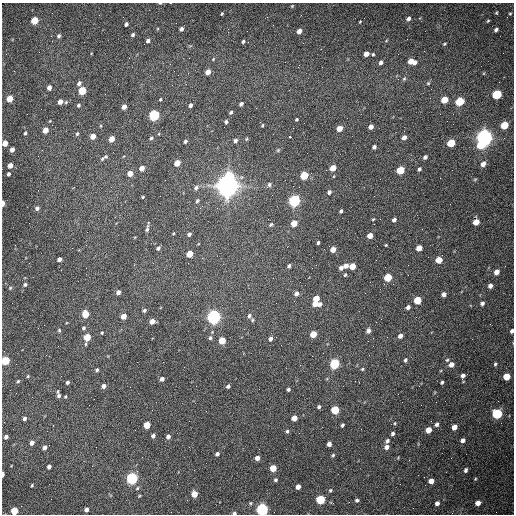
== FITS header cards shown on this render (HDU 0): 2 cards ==
NAXIS1  =                  512 /fastest changing axis
NAXIS2  =                  512 /next to fastest changing axis

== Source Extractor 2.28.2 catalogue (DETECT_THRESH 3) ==
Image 512 x 512 px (HDU 0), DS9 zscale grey, 1 PNG px = 1 image px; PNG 516 x 516 px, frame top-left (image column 1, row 512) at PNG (2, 3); no overlay
Background 1490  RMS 22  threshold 66.8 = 3 sigma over >= 5 px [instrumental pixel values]
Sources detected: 219; all 219 listed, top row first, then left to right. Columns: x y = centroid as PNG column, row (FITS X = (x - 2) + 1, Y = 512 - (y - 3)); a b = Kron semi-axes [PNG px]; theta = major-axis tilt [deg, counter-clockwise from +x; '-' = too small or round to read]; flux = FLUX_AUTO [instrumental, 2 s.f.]
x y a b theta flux
160 3 5 2 - 1.9e+03
292 6 4 3 - 1.3e+03
496 13 5 3 - 1.6e+03
222 14 3 3 - 1.7e+03
510 14 3 3 - 1.4e+03
408 19 5 4 - 4.4e+03
35 20 5 4 - 4.9e+04
488 21 4 3 - 1.6e+03
360 22 3 2 - 1.2e+03
126 24 4 4 - 4.2e+03
181 29 4 4 - 4.5e+03
496 30 4 3 - 3.6e+03
299 31 5 4 - 9.8e+03
133 35 5 4 - 2.9e+03
51 36 3 2 - 1.5e+03
59 36 6 5 - 3.2e+03
148 40 4 4 - 4.4e+03
243 41 4 4 - 2.4e+03
445 44 4 3 - 1.6e+03
321 49 2 2 - 7.8e+02
366 54 5 4 - 1.1e+04
373 54 4 4 - 1.9e+03
213 59 4 4 - 1.5e+03
412 61 8 5 -14 1.9e+04
381 62 5 4 - 4.1e+03
208 72 5 4 - 1.3e+04
404 79 6 4 43 2.3e+03
79 83 5 4 - 5.2e+03
428 83 5 4 - 2.1e+03
49 88 4 4 - 8.3e+03
82 91 5 4 - 6.4e+04
105 94 2 2 - 8.9e+02
497 94 5 5 - 1.4e+05
9 99 5 4 - 3.1e+04
160 99 4 3 - 1.7e+03
444 100 5 4 - 3.3e+04
460 101 5 5 - 9.6e+04
60 102 5 4 - 1.0e+04
241 104 4 3 - 3.9e+03
78 105 5 4 - 2.6e+03
190 105 4 3 - 4.3e+03
124 107 4 4 - 9.9e+03
231 112 4 3 - 2.5e+03
154 115 5 5 - 2.6e+05
296 119 3 3 - 1.7e+03
226 122 4 4 - 2.9e+03
262 125 4 3 - 1.7e+03
504 125 5 5 - 5.0e+04
371 127 5 4 - 8.0e+03
293 128 2 2 - 7.7e+02
339 128 5 4 - 1.6e+04
45 130 5 4 - 1.8e+04
25 133 4 3 - 2.5e+03
77 134 5 4 - 2.2e+03
93 136 5 4 - 1.6e+04
290 137 3 2 - 2.6e+03
404 137 4 4 - 7.0e+03
484 137 6 6 - 1.1e+06
151 138 6 4 57 2.6e+03
111 139 5 4 - 2.1e+04
246 139 5 4 - 1.8e+03
185 141 4 3 - 3.5e+03
235 141 5 5 - 4.1e+03
5 143 5 4 - 1.9e+04
451 143 5 5 - 5.6e+04
481 145 6 5 - 4.5e+04
374 147 4 4 - 4.3e+03
12 149 4 4 - 9.1e+03
278 150 6 4 46 2.1e+03
425 157 4 4 - 3.9e+03
102 159 8 5 47 3.7e+03
177 163 5 4 - 2.6e+04
483 164 5 4 - 8.5e+03
10 165 4 4 - 1.2e+04
142 168 4 4 - 1.0e+04
333 168 5 4 - 2.3e+04
419 169 4 3 - 2.9e+03
400 170 5 5 - 6.1e+04
130 173 5 4 - 1.6e+04
8 174 4 3 - 3.3e+03
304 175 5 4 - 6.9e+04
230 176 6 5 - 5.3e+04
475 179 6 3 19 1.5e+03
269 185 5 5 - 3.3e+03
228 186 8 7 - 2.1e+06
299 187 2 2 - 1.0e+03
196 188 6 5 - 3.9e+03
329 192 4 4 - 3.8e+03
143 197 3 2 - 1.4e+03
197 201 5 4 - 2.4e+03
294 201 5 5 - 3.5e+05
3 203 4 2 - 1.8e+04
37 208 5 4 - 4.3e+03
341 211 4 3 - 2.8e+03
373 219 4 3 - 1.3e+03
394 220 4 4 - 3.8e+03
476 222 5 4 - 2.1e+04
294 223 5 4 - 2.3e+04
271 225 5 4 - 2.2e+03
147 229 8 4 77 3.2e+03
189 234 4 3 - 4.0e+03
370 236 5 4 - 1.3e+04
318 243 3 3 - 2.4e+03
386 245 3 2 - 1.2e+03
158 248 5 4 - 3.1e+03
419 248 5 4 - 1.8e+04
333 250 5 4 - 1.3e+04
190 254 5 4 - 3.4e+04
59 259 4 4 - 7.8e+03
439 260 5 4 - 2.7e+04
289 266 4 3 - 2.8e+03
346 266 6 5 - 7.3e+03
352 266 5 4 - 2.2e+04
341 268 5 5 - 4.8e+03
497 272 5 4 - 1.1e+04
345 275 5 4 - 1.8e+03
388 277 5 4 - 6.6e+04
25 284 5 4 - 3.1e+03
490 286 5 4 - 6.7e+03
10 288 5 4 - 1.8e+03
118 292 4 4 - 5.9e+03
296 294 5 4 - 6.7e+03
444 294 4 4 - 5.9e+03
316 298 5 4 - 2.6e+04
417 300 5 5 - 4.9e+04
276 303 2 2 - 8.7e+02
482 303 5 5 - 3.9e+03
315 304 4 4 - 1.3e+04
320 304 5 4 - 4.8e+03
408 307 4 4 - 5.0e+03
144 310 4 3 - 2.5e+03
85 314 5 4 - 4.4e+04
124 316 5 4 - 1.6e+04
249 316 5 4 - 3.9e+03
214 317 6 5 - 7.0e+05
381 319 2 2 - 8.5e+02
252 320 5 4 - 2.0e+03
152 321 4 4 - 1.3e+04
83 328 5 4 - 2.8e+03
59 330 5 4 - 1.9e+03
368 331 6 5 - 5.3e+03
512 331 4 3 - 3.7e+03
102 333 4 3 - 1.7e+03
313 334 5 4 - 2.9e+04
400 336 5 4 - 5.8e+03
87 337 6 4 73 4.2e+04
210 338 5 4 - 3.2e+03
270 339 6 4 67 4.4e+03
222 341 5 4 - 3.7e+04
405 360 4 4 - 2.7e+03
447 360 5 4 - 1.8e+03
5 361 5 4 - 8.2e+04
335 364 5 5 - 1.7e+05
451 364 5 5 - 9.2e+03
495 364 5 4 - 2.3e+03
362 369 5 4 - 1.7e+03
97 370 4 3 - 2.9e+03
28 376 4 4 - 1.6e+03
463 376 5 4 - 4.8e+03
507 376 5 5 - 3.1e+04
162 379 4 4 - 5.3e+03
18 381 5 4 - 2.0e+03
67 382 4 3 - 3.6e+03
442 382 4 3 - 2.4e+03
104 386 4 4 - 5.9e+03
228 386 4 3 - 3.8e+03
288 389 4 3 - 3.1e+03
59 396 6 5 - 4.0e+03
65 397 3 3 - 1.4e+03
94 399 2 2 - 6.6e+02
319 407 4 4 - 2.8e+03
335 410 5 5 - 6.7e+04
497 414 5 5 - 1.6e+05
294 418 5 4 - 1.6e+04
24 419 4 3 - 4.3e+03
189 421 2 2 - 6.1e+02
395 423 5 4 - 1.7e+03
437 424 5 5 - 3.6e+03
147 425 5 4 - 3.4e+04
342 425 4 3 - 2.7e+03
454 427 5 4 - 1.2e+04
428 430 5 4 - 2.0e+04
287 431 4 4 - 2.5e+03
393 433 4 4 - 3.4e+03
153 436 4 4 - 4.2e+03
168 436 4 4 - 6.1e+03
6 437 4 4 - 5.7e+03
463 440 5 4 - 5.2e+03
387 441 7 5 47 3.6e+03
32 443 5 4 - 7.4e+03
329 444 4 4 - 6.8e+03
45 447 5 4 - 6.7e+03
386 447 5 5 - 7.0e+03
217 454 4 4 - 4.8e+03
333 455 4 4 - 2.0e+03
257 458 4 4 - 7.8e+03
49 467 4 3 - 4.9e+03
273 468 5 4 - 3.1e+04
466 470 5 4 - 3.4e+03
3 474 4 2 - 7.0e+03
132 478 5 5 - 3.5e+05
475 479 4 3 - 1.3e+03
276 480 5 5 - 2.5e+03
431 481 5 4 - 1.2e+04
32 485 4 3 - 1.6e+03
298 487 4 4 - 1.0e+04
137 488 6 4 26 2.3e+03
330 490 5 4 - 2.1e+03
194 494 5 4 - 2.3e+04
139 496 4 3 - 1.4e+03
320 499 6 5 - 1.1e+05
357 500 4 4 - 2.7e+03
250 503 4 4 - 1.7e+03
437 503 4 4 - 5.6e+03
478 503 5 4 - 1.0e+04
86 509 4 4 - 6.0e+03
262 509 5 5 - 4.3e+05
14 511 5 4 - 4.9e+04
234 513 5 3 - 3.2e+03
At the frame edge (FLAGS 8, measured only in part): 9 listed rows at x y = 160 3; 5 143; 3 203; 512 331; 5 361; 3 474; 262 509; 14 511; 234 513